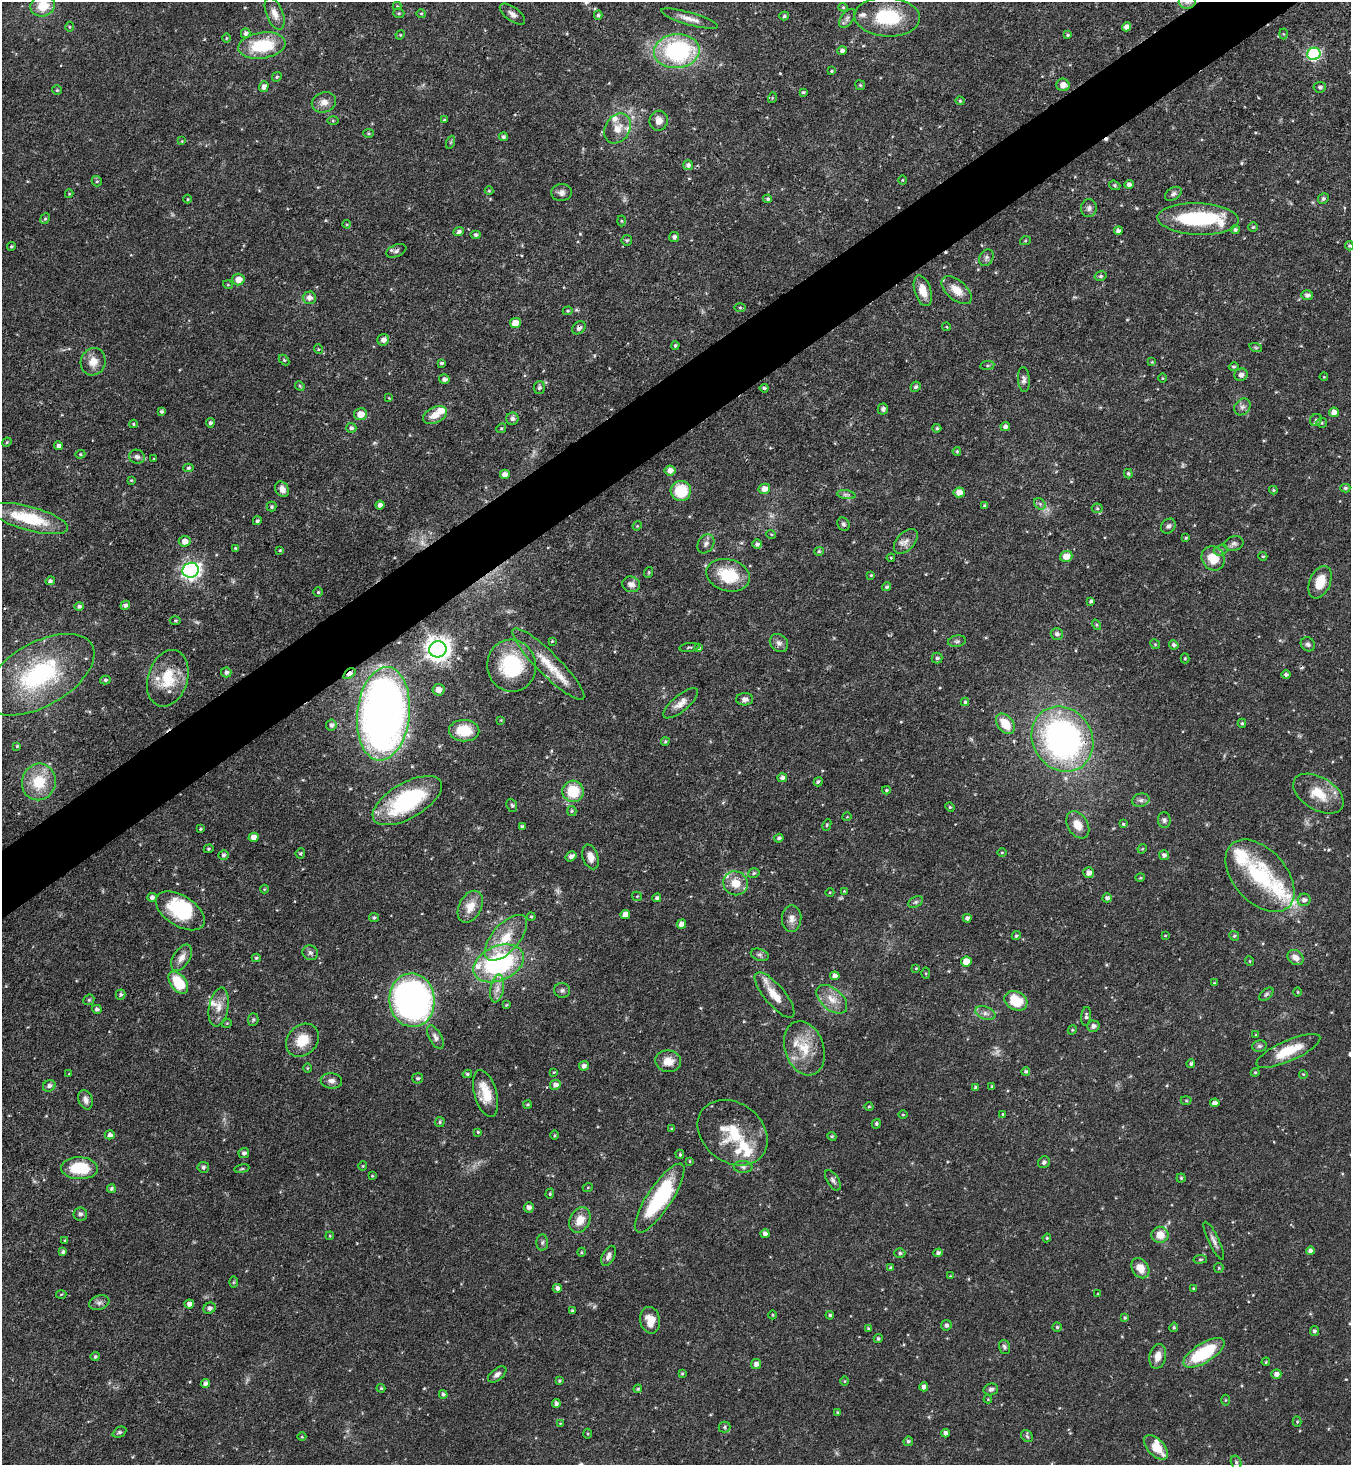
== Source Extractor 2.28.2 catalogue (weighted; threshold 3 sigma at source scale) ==
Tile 10 of 4 x 4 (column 2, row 3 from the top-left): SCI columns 1646-2994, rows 1466-2928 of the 5850 x 5857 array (HDU 1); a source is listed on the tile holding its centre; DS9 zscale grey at full resolution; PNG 1353 x 1467 px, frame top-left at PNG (2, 2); each listed source drawn as its Kron ellipse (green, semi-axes under 4 px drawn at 4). Shown black and unused: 4% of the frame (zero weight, under 3 of 4 exposures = <1% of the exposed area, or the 3 px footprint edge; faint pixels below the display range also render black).
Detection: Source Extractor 2.28.2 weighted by HDU 2 'WHT'; one run over the whole footprint, this tile lists its part. Background 0.0622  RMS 0.0035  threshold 0.0157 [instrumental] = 3 sigma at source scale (4.5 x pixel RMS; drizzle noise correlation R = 1.50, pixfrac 1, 0.05/0.05 arcsec/px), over >= 5 px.
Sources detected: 450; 6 too faint to see at this stretch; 2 inside a brighter object's white glare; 4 cosmic-ray / hot-pixel residue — neither listed nor drawn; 17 inside a brighter listed object's ellipse — not listed separately; the other 421 listed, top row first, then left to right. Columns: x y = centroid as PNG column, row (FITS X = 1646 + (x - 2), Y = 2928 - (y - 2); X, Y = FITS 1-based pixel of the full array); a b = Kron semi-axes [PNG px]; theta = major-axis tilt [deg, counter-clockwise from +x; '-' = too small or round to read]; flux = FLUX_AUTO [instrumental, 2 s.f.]
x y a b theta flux
1187 2 8 7 - 1.6
43 6 12 10 18 7.8
397 6 4 4 - 0.32
843 7 4 4 - 0.38
399 13 6 4 -19 0.47
421 13 5 3 - 0.36
275 14 17 8 -69 2.8
512 14 15 7 -37 1.8
598 15 4 4 - 0.66
784 16 5 4 - 0.65
887 17 33 19 -3 20
847 18 11 6 54 1.2
689 19 29 6 -16 3.3
70 27 5 3 - 0.34
1126 27 4 4 - 2
246 33 5 4 - 1
1283 34 5 3 - 0.36
400 35 5 4 - 0.34
1068 35 4 3 - 0.47
226 38 5 3 - 0.38
262 46 24 13 9 18
677 51 23 17 5 47
842 51 5 4 - 1.1
1314 54 6 6 - 51
831 71 3 3 - 0.37
277 77 5 4 - 0.54
860 85 5 4 - 0.43
1063 85 6 6 - 2.7
264 86 5 4 - 1.5
1320 87 6 5 - 0.83
57 90 5 5 - 0.52
803 92 3 3 - 0.5
772 98 5 3 - 0.34
960 101 4 4 - 0.4
324 102 12 10 22 2.9
444 120 4 3 - 0.35
333 121 5 3 - 0.38
659 121 10 9 - 2.7
618 128 16 12 57 4.8
368 133 5 4 - 0.46
503 137 4 4 - 0.76
182 141 4 4 - 0.28
451 142 6 4 71 0.5
688 165 5 5 - 1
902 180 5 3 - 0.3
97 181 5 5 - 0.51
1129 184 5 4 - 1.1
1115 185 6 4 -19 0.46
489 191 4 4 - 0.34
561 193 10 8 6 1.5
69 194 4 4 - 0.31
1173 194 9 6 32 0.98
187 199 4 3 - 0.3
768 199 4 4 - 0.58
1323 199 5 5 - 0.73
1089 208 9 8 - 1.3
45 219 6 4 66 0.51
1198 219 41 15 -2 28
621 221 5 3 - 0.35
347 224 4 4 - 0.35
1253 227 4 4 - 0.46
1235 230 4 4 - 0.79
1118 231 4 4 - 1.3
459 232 5 4 - 0.98
476 235 5 4 - 0.75
674 237 5 5 - 1.1
627 240 5 5 - 0.56
1025 241 5 3 - 0.36
11 246 4 3 - 0.48
1349 246 5 4 - 0.47
396 251 10 6 22 0.99
986 258 9 6 60 1
1101 276 6 5 - 0.7
238 279 6 6 - 4
228 285 5 3 - 0.3
957 290 18 10 -41 4.6
923 291 16 8 -72 4.7
1307 295 6 5 - 1.3
309 298 6 6 - 1.7
740 308 5 3 - 0.41
568 311 5 4 - 0.4
515 323 5 5 - 5.6
946 327 4 3 - 0.42
579 328 7 5 45 1.1
383 340 6 5 - 1.8
675 345 4 3 - 0.5
1256 348 6 4 -19 0.48
318 349 5 3 - 0.35
284 360 6 4 -45 0.46
93 362 14 12 70 4.2
1152 362 4 4 - 0.32
441 363 4 3 - 0.59
987 365 7 4 8 0.49
1234 367 5 4 - 0.55
1241 375 7 6 - 1.4
1324 377 4 3 - 0.29
1163 378 5 3 - 0.31
444 379 5 5 - 1.3
1024 379 12 6 -86 1.2
300 386 5 4 - 0.39
916 387 5 5 - 0.73
539 388 6 5 - 0.74
764 388 4 3 - 0.71
389 398 4 4 - 0.27
1242 407 9 7 48 1.3
883 409 5 5 - 1
162 411 3 3 - 0.7
1334 412 5 4 - 2.3
361 414 6 6 - 3.9
435 415 13 7 26 3.8
512 419 6 6 - 1.3
1316 420 6 5 - 0.8
210 423 4 4 - 0.87
1322 423 5 5 - 0.54
133 424 4 4 - 0.42
1005 426 5 4 - 1.1
351 428 5 5 - 0.83
501 428 5 4 - 0.48
937 428 4 4 - 0.59
7 442 5 4 - 0.38
59 446 4 4 - 1.4
957 451 4 3 - 0.42
80 454 5 4 - 0.44
137 457 8 7 - 1.2
154 459 3 2 - 0.3
188 468 5 4 - 0.59
670 470 5 5 - 2.1
505 474 5 4 - 2.5
1128 474 5 4 - 0.51
131 480 3 3 - 0.32
1345 488 5 4 - 0.65
282 489 8 6 -58 2.1
764 489 6 5 - 2.7
1273 490 4 4 - 0.38
681 491 10 10 - 12
959 492 5 5 - 3
846 495 9 4 -8 0.92
1040 504 6 5 - 0.83
380 505 4 4 - 1.4
985 506 4 4 - 0.68
272 507 5 5 - 0.56
1097 508 5 5 - 0.52
29 519 40 12 -15 20
257 521 4 4 - 0.67
843 524 7 6 - 0.84
637 526 5 4 - 0.32
1168 526 8 6 45 1.1
771 534 5 3 - 0.31
1186 538 4 3 - 0.4
185 541 6 5 - 2.4
906 541 15 8 47 2.3
1234 543 10 7 12 1.3
706 544 10 7 58 1.4
757 544 5 5 - 0.94
235 548 4 3 - 0.34
280 550 4 3 - 0.43
1221 550 7 5 15 0.84
819 551 5 4 - 0.39
1066 556 6 5 - 3.8
1263 556 4 4 - 0.41
891 558 4 4 - 0.36
1213 558 12 11 - 6.7
191 570 8 7 - 130
649 572 5 3 - 0.33
728 575 22 16 -15 14
871 575 4 4 - 0.33
50 581 4 4 - 0.77
1320 582 17 10 67 6.3
631 584 9 7 -14 1.9
887 587 4 4 - 0.64
318 592 4 4 - 0.5
1091 601 4 3 - 0.72
125 605 5 4 - 0.99
79 606 5 4 - 0.8
175 621 5 3 - 0.42
1096 625 5 4 - 0.44
1057 634 6 6 - 1.3
552 641 4 3 - 0.35
957 641 9 5 9 0.84
779 643 10 8 -44 1.6
1155 644 5 4 - 0.43
1308 644 7 6 - 0.98
1174 645 5 4 - 0.81
690 647 10 3 6 0.55
699 648 4 4 - 0.57
438 649 8 8 - 360
937 658 5 5 - 0.73
1185 658 5 4 - 0.45
548 664 49 11 -45 10
512 666 26 24 -80 24
226 672 5 5 - 1
349 674 7 4 36 2.1
39 675 61 31 30 48
1286 675 4 4 - 0.68
168 678 29 20 72 13
105 680 5 4 - 0.6
439 690 6 5 - 2.2
745 699 8 6 2 1.3
965 702 4 4 - 0.49
681 703 21 8 40 3.1
383 714 47 26 84 280
501 720 4 3 - 0.27
1242 723 4 4 - 0.55
1005 724 11 7 -51 6.9
331 725 5 5 - 1.1
464 731 15 10 -2 8.7
1062 739 34 29 -56 110
665 741 4 3 - 0.44
17 746 4 4 - 0.45
782 778 5 4 - 1.1
39 782 18 17 - 12
818 782 5 4 - 0.6
886 790 4 4 - 0.51
573 791 11 10 - 12
1318 794 28 16 -31 8.7
1141 800 9 6 13 1.3
407 801 38 18 30 38
512 805 7 5 -66 0.6
950 807 5 4 - 0.45
572 811 5 4 - 0.49
847 817 4 3 - 0.27
1164 820 8 6 -89 0.94
1123 824 4 4 - 0.47
827 825 6 4 63 0.45
1078 825 15 10 -57 4.1
522 827 3 3 - 0.68
200 829 3 3 - 0.42
254 837 5 4 - 2.5
779 838 5 4 - 0.76
209 849 5 4 - 0.41
1142 849 5 4 - 0.32
1002 852 5 3 - 0.34
300 853 5 4 - 0.59
223 855 5 5 - 0.73
1164 855 5 5 - 1.2
571 856 6 4 34 1.5
590 857 13 7 -72 3.1
754 873 6 4 18 0.57
1089 873 5 5 - 1.7
1260 876 42 26 -48 28
1140 878 5 3 - 0.32
735 883 12 12 - 5.4
264 889 4 4 - 0.35
844 891 3 3 - 0.28
830 892 4 3 - 0.29
637 896 5 4 - 0.39
152 897 5 4 - 1
657 898 4 4 - 0.86
1107 898 4 4 - 1.1
1304 900 6 6 - 1.4
916 902 8 5 26 0.77
470 907 17 11 63 4.8
180 911 27 15 -33 17
625 915 5 4 - 2.9
531 917 4 3 - 0.44
374 918 5 4 - 0.67
967 918 4 4 - 1
792 919 13 9 86 2.5
681 924 5 4 - 2.2
1016 936 5 4 - 0.58
1165 936 4 2 - 0.28
1234 936 5 4 - 0.52
506 938 28 13 49 9.4
310 953 8 7 - 1.1
760 955 9 6 -18 1
182 958 15 8 58 2.7
256 958 4 4 - 0.48
1296 958 9 7 -38 2.3
966 961 5 5 - 4.6
1249 961 5 3 - 0.3
499 963 26 17 23 48
916 968 3 2 - 0.26
926 973 5 4 - 0.38
835 976 5 4 - 1.7
178 983 13 7 -53 12
1214 983 4 4 - 0.31
497 989 14 7 81 2.4
562 990 8 7 - 1
1298 992 4 3 - 0.3
1266 994 8 5 44 0.76
121 995 5 5 - 0.67
775 995 28 10 -50 5.7
832 999 18 10 -41 4.6
89 1000 6 5 - 0.55
412 1000 27 22 -85 160
1016 1001 12 9 -27 9.8
506 1005 4 3 - 0.32
219 1007 19 9 80 3.8
97 1009 5 4 - 0.85
985 1013 10 6 -20 1.5
1086 1016 9 5 85 0.83
253 1020 6 5 - 0.59
227 1023 5 3 - 0.31
1093 1026 6 5 - 1.5
1072 1030 5 4 - 0.33
1256 1035 4 3 - 0.37
435 1037 13 6 -61 1.5
302 1040 18 14 45 7.2
1259 1046 7 5 14 0.79
804 1048 28 19 -71 11
1288 1051 35 10 24 10
668 1061 13 11 -8 4.5
1191 1064 4 4 - 0.81
584 1066 5 4 - 1.3
307 1068 5 3 - 0.33
1026 1071 4 4 - 0.64
554 1072 4 3 - 0.27
1255 1072 4 4 - 0.42
69 1074 4 2 - 0.23
467 1074 4 4 - 0.59
1303 1074 4 2 - 0.26
418 1078 5 5 - 0.65
331 1081 11 7 -6 1.8
555 1085 5 5 - 1.5
49 1086 6 5 - 1.2
976 1087 4 4 - 0.65
992 1087 3 3 - 0.56
486 1094 24 11 -74 8
86 1100 10 7 -72 1.6
1186 1101 5 3 - 0.41
1215 1103 4 4 - 1.2
528 1104 4 4 - 0.49
869 1106 4 3 - 0.33
1003 1114 4 4 - 0.41
903 1115 4 3 - 0.3
440 1122 5 5 - 0.53
876 1124 5 4 - 0.65
672 1129 4 3 - 0.4
478 1132 4 4 - 0.46
733 1133 38 29 -37 17
110 1135 5 4 - 1
554 1135 5 3 - 0.39
832 1136 4 4 - 0.41
244 1153 5 5 - 1
680 1154 4 4 - 0.46
690 1161 4 3 - 0.3
1044 1162 6 5 - 0.86
363 1166 4 4 - 0.36
203 1167 6 5 - 0.85
743 1167 9 6 -1 1.1
79 1168 18 11 -2 14
242 1169 7 3 9 0.43
372 1176 3 3 - 0.3
1181 1178 4 4 - 0.5
833 1180 11 5 -58 1.1
588 1187 5 3 - 0.3
111 1189 4 4 - 0.65
550 1194 5 4 - 0.42
660 1198 40 12 56 32
529 1207 5 5 - 1.6
80 1214 7 6 - 0.9
580 1220 13 10 62 4.8
765 1234 4 4 - 1.3
1160 1235 8 8 - 4.6
330 1236 4 3 - 0.31
1047 1238 4 4 - 0.44
65 1240 3 3 - 0.34
1214 1241 21 5 -64 1.8
542 1242 8 6 87 0.76
1310 1251 4 4 - 1.4
63 1252 4 3 - 0.91
582 1252 4 3 - 0.37
900 1253 5 4 - 0.6
938 1253 4 4 - 1
608 1256 11 6 62 1.6
1200 1259 7 3 8 0.43
891 1268 4 4 - 0.56
1140 1268 11 8 -57 4.2
1219 1268 5 4 - 0.42
950 1276 3 3 - 0.23
233 1282 6 4 89 0.43
557 1288 4 4 - 1.2
1193 1288 4 3 - 0.38
61 1294 5 3 - 0.34
1098 1294 4 4 - 0.39
99 1303 10 7 18 1.3
189 1304 5 4 - 1.7
210 1308 6 5 - 1.1
572 1311 3 3 - 0.53
772 1315 4 3 - 0.31
830 1315 4 4 - 0.56
1125 1318 4 4 - 0.53
650 1320 13 10 -78 4.2
946 1325 5 5 - 0.88
1057 1327 4 4 - 0.53
1174 1327 5 4 - 0.56
868 1328 3 3 - 0.47
1314 1331 5 4 - 0.81
878 1338 4 4 - 0.61
1004 1347 7 5 -72 0.81
1204 1353 23 9 31 21
1158 1356 12 8 76 3.1
95 1357 4 4 - 0.64
1266 1362 4 3 - 0.39
756 1364 5 5 - 1.6
497 1374 11 6 39 1.5
682 1374 4 3 - 0.41
1276 1374 5 4 - 1.5
559 1381 4 3 - 0.56
845 1381 4 3 - 0.28
205 1383 5 4 - 1.1
924 1387 4 4 - 1.7
381 1388 4 3 - 0.36
638 1389 4 3 - 0.39
991 1389 7 6 - 1
443 1394 4 4 - 0.78
988 1399 4 4 - 0.3
1225 1400 5 3 - 0.35
556 1404 4 4 - 1.1
837 1412 3 3 - 0.35
1297 1422 5 4 - 0.43
560 1423 4 3 - 0.26
725 1427 6 5 - 0.61
119 1432 7 5 26 0.71
945 1433 4 4 - 1.5
587 1434 5 3 - 0.36
1027 1436 6 5 - 0.73
302 1437 4 3 - 0.31
908 1441 5 4 - 0.65
1156 1447 15 8 -45 7
1236 1462 7 5 -74 0.77
Overlapping masked pixels (flux is a lower limit): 10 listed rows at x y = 262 46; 1314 54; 579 328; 728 575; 438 649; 349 674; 383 714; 1062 739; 407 801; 733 1133
Isophote crosses this tile's border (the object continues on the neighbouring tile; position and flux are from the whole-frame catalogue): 3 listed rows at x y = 1187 2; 43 6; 39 675